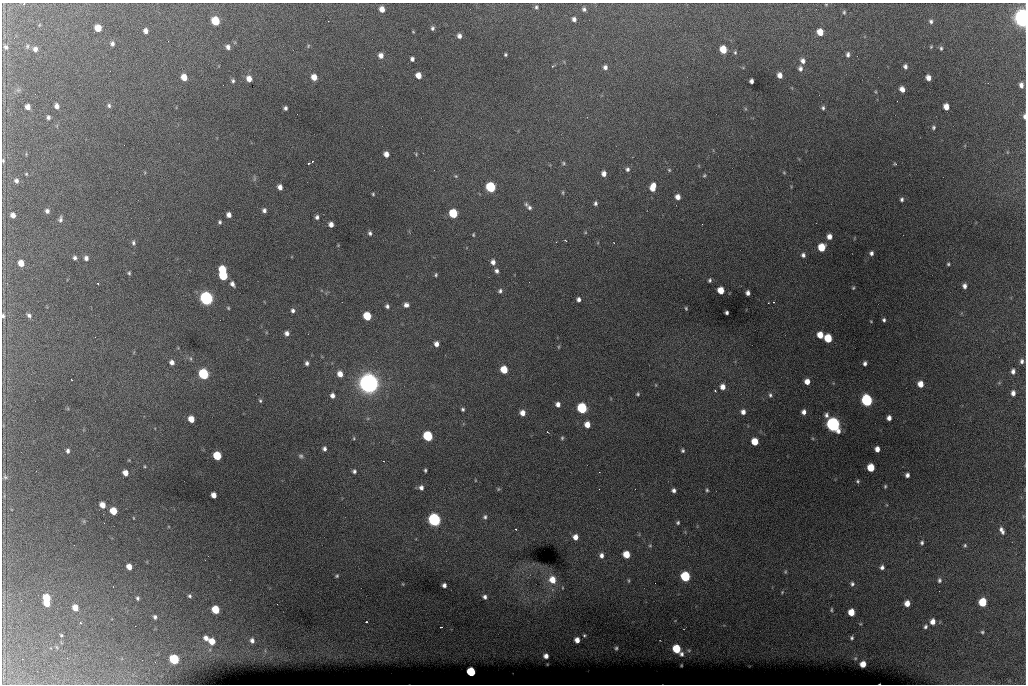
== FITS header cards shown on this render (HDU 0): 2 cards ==
NAXIS1  =                 1024 /fastest changing axis
NAXIS2  =                  682 /next to fastest changing axis

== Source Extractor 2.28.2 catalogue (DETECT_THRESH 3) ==
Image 1024 x 682 px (HDU 0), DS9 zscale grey, 1 PNG px = 1 image px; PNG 1028 x 686 px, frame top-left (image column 1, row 682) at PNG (2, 3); no overlay
Background 6160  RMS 51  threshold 154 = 3 sigma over >= 5 px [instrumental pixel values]
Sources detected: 249; all 249 listed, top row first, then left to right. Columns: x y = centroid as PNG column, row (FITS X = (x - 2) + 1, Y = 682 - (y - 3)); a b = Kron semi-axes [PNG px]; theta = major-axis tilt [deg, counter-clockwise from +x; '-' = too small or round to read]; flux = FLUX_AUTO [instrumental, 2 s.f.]
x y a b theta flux
24 4 3 2 - 9.7e+03
826 4 4 3 - 2.8e+03
536 7 6 5 - 7.1e+03
382 9 5 5 - 2.9e+04
584 9 6 5 - 9.1e+03
844 12 5 4 - 5.0e+03
1022 18 9 6 -81 1.9e+06
574 19 5 4 - 1.3e+04
215 21 6 5 - 1.4e+05
931 21 6 5 - 8.4e+03
39 25 5 3 - 3.1e+03
98 28 6 5 - 5.7e+04
432 28 5 4 - 7.5e+03
146 31 5 4 - 1.7e+04
413 32 3 2 - 2.5e+03
820 32 6 5 - 5.0e+04
459 36 5 4 - 1.4e+04
112 44 5 5 - 1.1e+04
27 46 7 5 70 6.6e+03
308 46 5 4 - 4.4e+03
6 47 7 6 - 9.7e+03
228 47 5 5 - 1.4e+04
931 47 5 3 - 3.5e+03
941 48 6 4 82 6.0e+03
35 49 6 5 - 1.5e+04
723 50 6 5 - 7.6e+04
735 52 6 5 - 5.6e+03
848 54 7 5 84 9.7e+03
381 55 6 6 - 2.1e+04
505 55 3 3 - 4.7e+03
412 59 4 4 - 1.1e+04
803 61 6 5 - 1.5e+04
552 66 4 3 - 2.7e+03
905 66 5 4 - 1.1e+04
605 67 6 5 - 1.2e+04
800 68 6 5 - 1.2e+04
418 75 5 5 - 3.5e+04
780 75 5 4 - 2.1e+04
184 77 6 5 - 4.2e+04
314 77 5 5 - 3.9e+04
928 78 5 4 - 2.2e+04
249 79 5 5 - 2.6e+04
233 81 5 4 - 6.5e+03
751 81 4 4 - 1.3e+04
1021 85 5 4 - 1.6e+04
902 89 5 5 - 2.1e+04
876 92 5 3 - 3.2e+03
109 105 6 5 - 7.2e+03
57 106 5 4 - 1.5e+04
28 107 5 4 - 2.2e+04
946 107 5 5 - 3.3e+04
285 108 4 3 - 8.7e+03
823 108 5 4 - 6.6e+03
1024 116 6 3 -90 8.0e+03
48 117 5 4 - 7.5e+03
933 127 5 5 - 6.0e+03
386 154 5 4 - 2.3e+04
416 154 5 3 - 3.4e+03
3 160 5 4 - 4.2e+03
313 161 2 2 - 2.2e+03
309 163 3 2 - 4.0e+03
563 163 5 4 - 4.8e+03
895 164 4 3 - 3.3e+03
627 169 6 5 - 8.5e+03
669 170 5 4 - 4.1e+03
784 172 4 4 - 3.5e+03
26 174 4 3 - 3.3e+03
604 174 5 4 - 2.0e+04
704 175 5 4 - 4.1e+03
456 176 5 4 - 3.8e+03
254 179 7 4 71 5.2e+03
16 181 6 5 - 1.1e+04
280 187 5 4 - 1.8e+04
491 187 6 5 - 3.0e+05
653 187 8 5 74 4.3e+04
563 192 6 3 -82 3.9e+03
373 194 3 3 - 3.7e+03
678 197 5 4 - 2.1e+04
902 199 4 3 - 7.5e+03
595 203 5 4 - 7.8e+03
529 207 8 5 -34 1.1e+04
264 210 4 4 - 1.0e+04
47 211 5 5 - 1.1e+04
453 213 6 5 - 1.7e+05
13 215 5 4 - 2.0e+04
229 215 5 4 - 1.9e+04
317 217 4 4 - 8.5e+03
60 219 8 5 79 9.4e+03
220 222 5 4 - 5.8e+03
331 224 5 4 - 1.9e+04
370 233 5 4 - 7.8e+03
473 235 3 2 - 3.3e+03
829 236 5 4 - 2.1e+04
565 240 4 2 - 2.3e+03
133 243 7 5 -84 8.3e+03
338 245 4 3 - 2.5e+03
822 247 6 5 - 8.1e+04
871 253 5 4 - 9.7e+03
803 255 5 5 - 1.0e+04
75 258 5 5 - 8.7e+03
86 258 5 5 - 1.3e+04
493 262 6 5 - 1.6e+04
21 263 5 5 - 4.0e+04
948 264 4 3 - 4.8e+03
223 270 6 5 - 9.9e+04
496 271 5 4 - 1.0e+04
129 273 4 4 - 4.9e+03
436 275 4 4 - 4.6e+03
223 276 6 5 - 1.9e+05
710 280 4 3 - 5.8e+03
232 284 6 4 -60 1.4e+04
964 286 5 4 - 1.4e+04
853 288 3 3 - 3.9e+03
721 290 5 5 - 5.2e+04
500 291 5 5 - 7.6e+03
748 293 5 4 - 1.2e+04
206 298 7 6 - 1.0e+06
578 299 5 4 - 1.1e+04
774 302 2 2 - 2.4e+03
406 305 6 5 - 1.3e+04
387 306 4 4 - 8.3e+03
228 308 5 4 - 3.9e+03
686 308 4 3 - 3.8e+03
293 310 5 5 - 9.8e+03
727 313 4 3 - 7.2e+03
29 315 6 5 - 8.8e+03
3 316 6 4 -85 7.2e+03
367 316 6 5 - 1.2e+05
884 320 4 3 - 6.3e+03
871 321 3 3 - 2.5e+03
287 333 5 5 - 1.5e+04
820 335 5 5 - 4.4e+04
828 338 6 5 - 1.2e+05
436 344 5 4 - 1.8e+04
558 347 5 3 - 3.5e+03
1022 361 6 5 - 1.0e+04
172 362 5 5 - 1.5e+04
307 363 4 4 - 9.1e+03
865 363 4 4 - 9.5e+03
504 370 6 5 - 8.1e+04
1013 371 5 4 - 1.2e+04
203 374 6 5 - 3.5e+05
340 374 6 5 - 2.9e+04
807 382 5 5 - 2.8e+04
369 383 10 9 - 2.5e+06
920 384 5 5 - 3.5e+04
656 385 5 3 - 2.7e+03
723 387 7 6 - 2.3e+04
715 390 3 2 - 5.1e+03
1013 393 5 4 - 1.5e+04
638 394 5 4 - 4.5e+03
770 395 7 5 -73 7.7e+03
332 396 4 4 - 1.5e+04
260 400 6 4 -73 5.3e+03
867 400 6 6 - 5.1e+05
558 404 5 4 - 1.5e+04
582 408 6 5 - 3.4e+05
463 409 4 4 - 6.3e+03
743 412 6 6 - 1.8e+04
804 412 5 5 - 1.5e+04
522 413 5 5 - 2.5e+04
889 418 5 4 - 1.7e+04
191 419 5 5 - 4.6e+04
587 424 5 5 - 3.2e+04
833 424 8 6 -60 1.1e+06
428 436 6 5 - 2.8e+05
354 438 5 4 - 3.8e+03
562 438 5 4 - 4.5e+03
755 442 6 5 - 6.5e+04
324 449 5 5 - 1.0e+04
877 449 5 4 - 2.3e+04
68 451 5 4 - 8.3e+03
683 451 4 4 - 5.8e+03
217 456 6 5 - 1.3e+05
301 456 7 6 - 7.5e+03
129 460 4 4 - 2.5e+03
145 466 4 3 - 3.2e+03
871 468 6 5 - 8.3e+04
425 470 4 3 - 5.3e+03
354 471 5 5 - 8.4e+03
125 473 5 5 - 2.6e+04
907 475 4 4 - 1.2e+04
5 477 7 5 -33 7.1e+03
475 480 4 2 - 2.4e+03
858 481 4 4 - 5.1e+03
885 486 4 3 - 4.1e+03
421 488 6 5 - 1.3e+04
498 489 5 5 - 4.3e+03
674 490 4 4 - 1.0e+04
707 490 5 5 - 4.9e+03
214 495 5 4 - 2.5e+04
102 505 5 5 - 3.1e+04
113 511 6 5 - 7.2e+04
485 517 6 5 - 8.2e+03
133 518 4 3 - 2.3e+03
434 520 6 6 - 8.2e+05
84 521 5 5 - 4.8e+03
678 523 5 4 - 5.7e+03
1002 530 8 4 -65 1.4e+04
575 537 5 5 - 2.4e+04
922 543 4 4 - 6.4e+03
650 545 5 5 - 4.8e+03
965 545 5 4 - 4.8e+03
626 554 5 5 - 6.4e+04
601 555 6 5 - 1.4e+04
129 567 5 5 - 2.8e+04
882 567 5 5 - 1.1e+04
785 572 6 4 -71 4.1e+03
337 576 4 3 - 4.5e+03
685 576 6 5 - 2.5e+05
552 580 8 7 - 4.8e+04
629 580 6 3 -90 3.8e+03
939 580 6 5 - 7.5e+03
403 584 4 2 - 2.5e+03
852 584 6 6 - 8.4e+03
444 585 4 4 - 1.2e+04
782 592 5 3 - 3.4e+03
190 596 4 4 - 6.0e+03
485 597 5 4 - 1.0e+04
47 598 6 5 - 9.3e+04
137 598 4 4 - 6.1e+03
982 602 6 5 - 1.4e+05
907 603 5 5 - 3.1e+04
47 604 5 4 - 4.3e+04
75 608 6 5 - 3.3e+04
216 610 6 5 - 9.8e+04
831 610 5 3 - 4.3e+03
851 612 5 5 - 5.7e+04
155 617 4 4 - 8.1e+03
366 622 3 2 - 5.9e+03
933 622 6 5 - 2.4e+04
81 623 3 3 - 3.6e+03
925 626 6 4 62 7.6e+03
441 627 3 2 - 2.6e+03
982 632 4 4 - 4.8e+03
61 635 4 4 - 4.0e+03
584 635 3 3 - 3.6e+03
206 638 6 5 - 1.8e+04
852 638 4 4 - 5.8e+03
252 640 6 5 - 1.3e+04
577 640 5 4 - 2.3e+04
212 641 6 5 - 4.5e+04
616 648 4 3 - 4.8e+03
677 649 6 5 - 1.3e+05
682 654 4 4 - 8.2e+03
546 656 4 4 - 1.6e+04
174 659 6 5 - 2.7e+05
863 664 5 5 - 4.1e+04
471 672 5 5 - 2.2e+05
At the frame edge (FLAGS 8, measured only in part): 5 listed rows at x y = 24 4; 1022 18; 1024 116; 3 160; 3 316

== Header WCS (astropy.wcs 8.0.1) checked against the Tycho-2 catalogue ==
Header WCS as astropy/WCSLIB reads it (CRVAL/CRPIX/CD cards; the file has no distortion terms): RA---TAN/DEC--TAN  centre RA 07:06:07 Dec +31:10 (106.53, +31.16 deg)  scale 1.44 arcsec/px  FOV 24.5' x 16.3'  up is -93 deg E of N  parity flipped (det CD > 0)
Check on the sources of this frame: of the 60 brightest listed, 7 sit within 2.2 arcsec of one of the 16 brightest Tycho-2 stars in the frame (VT <= 12.35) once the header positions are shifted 0.55 arcsec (0.53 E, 0.13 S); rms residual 0.93 arcsec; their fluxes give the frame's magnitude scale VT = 25.62 - 2.5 log10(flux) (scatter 0.43 mag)
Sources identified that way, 7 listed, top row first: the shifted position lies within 2.2 arcsec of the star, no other Tycho-2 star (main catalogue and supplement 1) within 4.4 arcsec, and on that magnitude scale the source's flux lands within +1.5 / -3 mag of the star's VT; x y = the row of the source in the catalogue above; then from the Tycho-2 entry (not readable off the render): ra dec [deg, ICRS J2000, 3 dp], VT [Tycho-2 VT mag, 2 dp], TYC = Tycho-2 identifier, HIP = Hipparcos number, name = IAU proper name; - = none
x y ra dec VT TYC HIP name
491 187 106.458 +31.151 12.35 2438-728-1 - -
369 383 106.552 +31.106 9.20 2438-180-1 - -
867 400 106.550 +31.305 11.61 2438-184-1 - -
582 408 106.559 +31.192 11.79 2438-1039-1 - -
833 424 106.562 +31.292 10.01 2438-106-1 - -
434 520 106.614 +31.135 11.36 2438-550-1 - -
471 672 106.684 +31.152 11.76 2438-931-1 - -